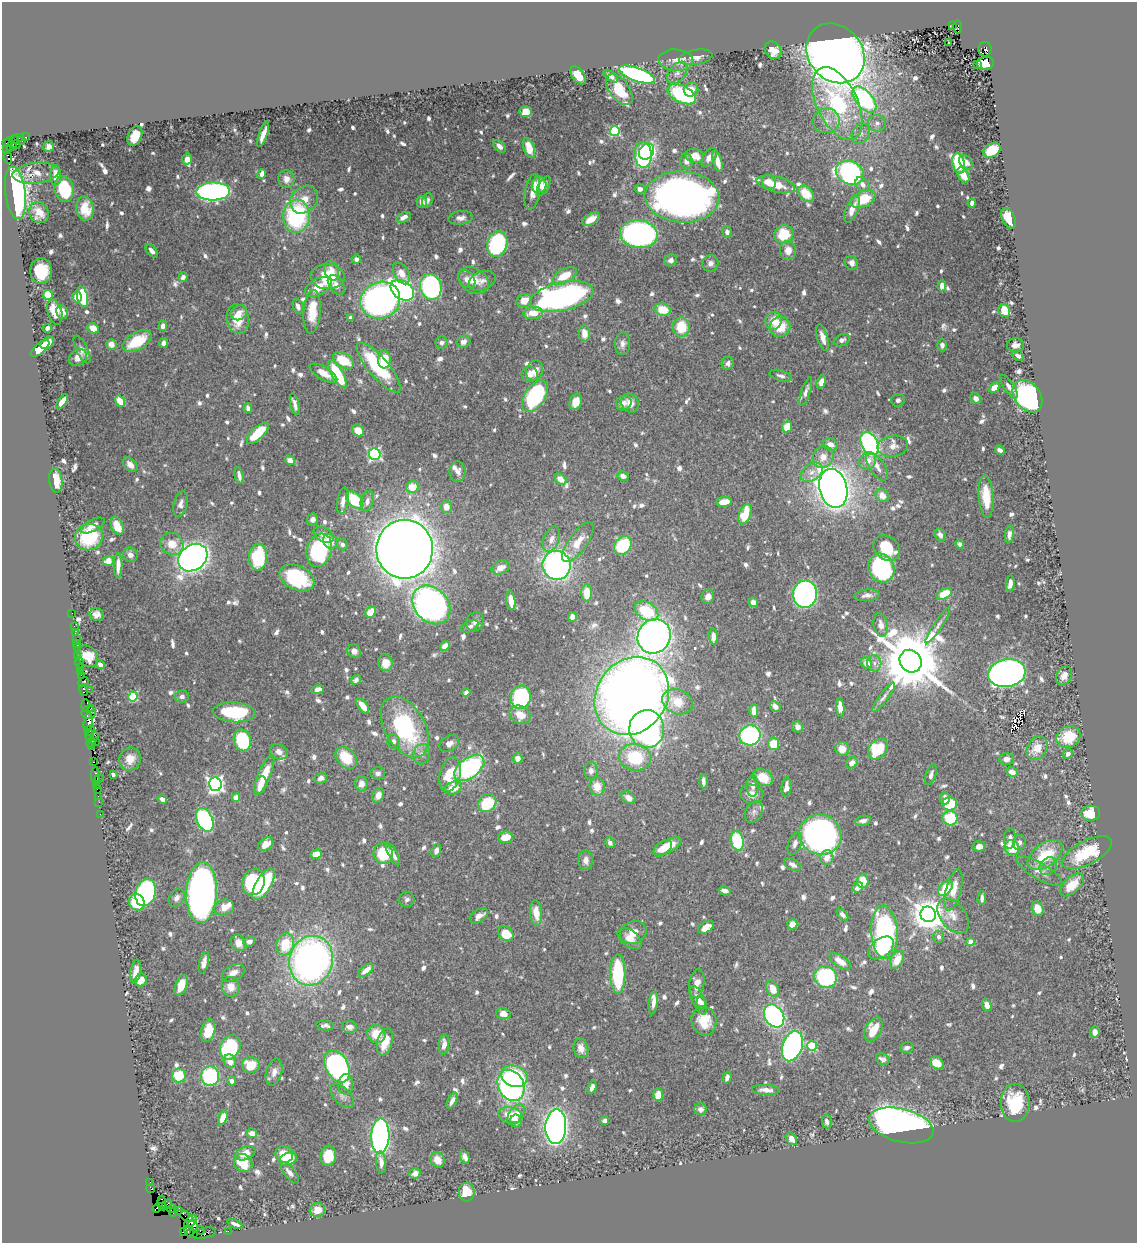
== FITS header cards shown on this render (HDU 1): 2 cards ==
NAXIS1  =                 1135
NAXIS2  =                 1241

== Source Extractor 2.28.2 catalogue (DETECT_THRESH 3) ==
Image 1135 x 1241 px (HDU 1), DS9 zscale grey, 1 PNG px = 1 image px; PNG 1139 x 1245 px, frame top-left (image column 1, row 1241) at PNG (2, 2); each listed source drawn as its Kron ellipse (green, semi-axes under 4 px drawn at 4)
Background 0.601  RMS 0.0087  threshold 0.0262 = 3 sigma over >= 5 px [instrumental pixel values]
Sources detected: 914; of the 914, the 500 brightest by FLUX_AUTO listed and drawn (414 fainter detections omitted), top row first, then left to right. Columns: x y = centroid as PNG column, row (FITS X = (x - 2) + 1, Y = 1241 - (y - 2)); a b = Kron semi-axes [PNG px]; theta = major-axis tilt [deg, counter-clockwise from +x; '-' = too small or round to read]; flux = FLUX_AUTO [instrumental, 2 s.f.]
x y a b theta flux
952 26 3 3 - 73
958 27 7 4 -89 380
949 42 3 2 - 2.2
985 49 7 6 - 650
773 50 9 7 -51 7.4
835 53 32 27 -49 880
696 57 17 7 10 5
676 60 17 11 -3 5.7
985 63 9 6 6 9.1
978 65 3 3 - 3.2
677 73 13 8 51 3.5
637 74 19 7 -19 130
578 75 10 6 -52 11
611 76 8 4 -37 2.4
691 89 7 7 - 6.1
619 90 18 9 -54 17
682 94 15 8 -26 59
864 99 15 8 -49 100
837 103 39 20 -64 70
526 112 6 5 - 9.5
826 121 13 12 - 6.8
877 123 9 8 - 2.8
615 131 5 5 - 60
861 133 10 8 64 3.6
263 134 13 4 70 5.2
135 136 10 7 65 9.7
26 137 3 2 - 24
16 139 8 4 17 140
21 141 3 3 - 41
8 142 6 3 43 47
13 143 9 4 64 93
16 145 4 3 - 150
49 146 5 5 - 2.5
499 146 7 5 -44 2.8
529 148 10 5 -71 11
7 150 2 2 - 10
992 150 9 6 31 20
647 151 9 7 51 72
643 155 13 8 -86 120
695 156 9 7 -14 7.5
8 157 6 3 -82 68
709 157 11 6 54 5
187 159 5 5 - 2.7
686 161 7 6 - 3.9
717 161 11 4 -76 7.9
966 162 8 6 -51 3.8
959 163 10 6 -76 36
36 173 23 10 6 7.3
850 173 14 11 -25 150
262 174 5 4 - 3.3
963 175 8 5 -61 7
56 176 10 5 -89 5.8
286 179 9 8 - 3.9
769 182 7 6 - 6.2
776 184 20 8 -13 13
862 184 8 6 -48 3.8
539 185 8 7 - 12
544 186 10 5 60 3.7
64 189 13 9 -76 38
640 189 5 4 - 2.9
213 191 17 9 2 180
532 192 18 7 81 5.1
15 193 26 10 -83 170
806 194 9 6 -46 15
682 197 37 25 -4 440
863 199 13 8 25 23
304 200 15 12 45 7.6
427 200 7 5 68 2.2
422 202 6 5 - 4
972 203 4 4 - 2.5
85 209 12 8 -82 12
852 209 14 6 68 7.1
39 212 11 9 -63 7.9
296 216 16 13 87 70
403 217 8 4 25 3.4
461 218 12 6 7 3.4
1009 218 11 6 -65 14
591 219 9 5 33 7.1
727 232 6 5 - 2.2
639 234 18 14 -7 190
784 234 10 9 - 23
497 244 13 10 73 76
788 250 9 8 - 6.4
152 251 8 4 -48 2.9
356 259 4 4 - 2.7
671 260 6 6 - 2.4
710 263 8 8 - 2.8
852 263 7 6 - 2.9
41 271 13 11 -87 23
332 271 10 7 -72 4.7
401 273 12 7 -59 7.2
327 276 17 12 -2 22
565 276 13 7 28 15
183 277 5 4 - 3
467 279 10 7 -50 3.7
473 280 16 12 -31 7.7
482 281 14 9 22 3.9
336 285 11 7 -56 5
942 286 5 4 - 4.4
318 287 14 8 29 12
431 287 13 10 -74 120
402 290 13 9 -35 220
48 295 5 4 - 22
77 297 5 4 - 6.6
83 297 11 5 -78 36
562 297 32 14 12 240
380 300 20 18 25 280
524 300 8 6 23 7.4
298 307 7 5 -70 3
663 310 8 6 -17 13
1004 311 6 5 - 16
55 312 13 7 -73 12
62 312 7 5 -68 3.7
312 312 22 8 85 17
239 313 8 7 - 4.9
533 313 10 6 5 8.9
351 318 4 4 - 2.8
238 319 15 11 -81 14
774 321 9 8 - 8.4
163 326 5 4 - 3.4
681 327 10 8 -88 18
780 327 10 10 - 15
47 328 4 4 - 2.4
93 328 6 5 - 6.4
584 333 8 5 -87 6.5
823 338 14 5 -73 6.1
842 340 8 5 24 2.5
137 341 16 8 29 22
442 342 6 6 - 2.2
463 342 7 6 - 2.3
47 343 7 5 41 7.5
164 343 4 4 - 3
111 344 5 5 - 3.6
623 344 11 7 86 3.1
942 345 6 5 - 2.6
1015 345 8 7 - 3.3
40 348 11 5 41 11
82 349 15 6 -64 3.3
1018 356 6 4 -35 2.3
78 358 9 8 - 5
343 360 11 7 -31 19
384 360 9 6 87 14
728 363 6 6 - 2.4
378 367 32 10 -49 52
535 371 10 8 72 5.3
323 373 15 6 -30 8
337 374 16 5 -61 40
530 374 8 8 - 4.8
781 376 11 5 -16 2.3
821 382 7 4 73 3.7
1009 387 14 5 -55 3.5
994 388 5 4 - 6.9
806 391 15 4 72 2.7
535 396 18 10 56 84
1027 396 18 13 -53 200
976 398 6 5 - 2.9
898 400 6 6 - 2.3
120 401 6 4 -56 8.9
62 402 8 4 56 7.5
576 402 8 6 73 8.4
624 403 8 7 - 3.5
630 403 10 8 -62 5.7
295 404 11 4 -76 3
248 408 5 4 - 2.7
787 427 6 5 - 10
358 430 6 5 - 11
258 433 14 6 43 20
870 443 12 8 -63 130
830 444 8 6 -16 4.3
893 446 15 10 8 5.5
1000 450 5 3 - 2.8
375 454 6 5 - 120
823 457 11 10 - 6.7
290 460 5 4 - 8.5
868 461 9 8 - 6.4
130 465 9 5 -46 3.9
877 466 16 7 -57 5.4
458 472 10 8 -84 3.6
812 472 12 8 35 4.7
239 476 8 4 -79 2.9
623 476 5 4 - 3.6
560 479 7 5 -38 6
56 480 12 6 -84 12
412 487 6 6 - 10
833 488 20 13 -76 790
882 496 7 6 - 6.5
986 497 21 7 -86 16
355 500 10 6 -45 29
343 501 13 5 79 5.2
367 501 10 6 77 3.7
724 502 8 5 10 9.2
180 504 13 7 77 3.7
446 507 6 5 - 4.8
745 514 11 6 67 21
313 519 6 5 - 2.6
93 525 13 6 27 5.1
117 526 9 6 -66 11
1009 534 9 4 84 2.7
324 535 11 6 -28 4.9
940 535 7 5 -60 2.9
89 537 14 13 - 35
551 539 13 7 67 4.5
330 541 8 6 -46 6
578 542 23 9 54 9.7
172 544 12 10 -29 8.7
960 544 4 4 - 2.3
342 545 6 5 - 2.2
623 546 10 8 48 34
887 548 14 11 -42 20
405 549 29 28 - 1700
319 550 17 12 72 78
130 555 7 7 - 2.7
258 557 13 9 87 37
193 558 16 12 39 660
108 561 5 5 - 7.1
118 565 12 4 89 4.9
557 565 14 14 - 210
500 568 9 6 24 6.6
881 568 15 12 -63 68
297 578 18 12 -27 45
1010 583 8 4 83 3.6
587 593 8 5 -89 12
805 594 13 12 - 260
944 594 8 5 29 16
867 595 13 5 5 3.2
708 596 7 6 - 4.5
511 600 10 4 -82 7.7
753 602 5 4 - 3.4
431 605 21 16 -47 350
646 611 13 8 -31 30
371 612 6 5 - 13
72 613 2 2 - 8.4
97 615 7 6 - 3.1
572 617 4 4 - 4
475 622 10 8 55 2.8
881 625 12 7 -80 4.1
938 625 21 4 56 2.9
74 626 2 2 - 7.9
470 626 9 5 25 2.5
75 633 3 2 - 4.7
654 636 17 16 - 430
713 637 7 4 -88 5.4
76 638 2 2 - 18
77 643 2 2 - 8.9
445 646 5 4 - 4.9
77 648 4 3 - 71
354 651 7 6 - 3.4
78 656 2 2 - 9.9
87 656 11 9 -48 9.4
911 661 12 10 -52 6900
79 662 5 3 - 72
385 663 8 7 - 6.9
867 663 6 5 - 6.3
874 663 8 7 - 3.1
100 665 4 3 - 2.7
80 667 2 2 - 30
81 672 3 2 - 24
1007 673 19 13 11 400
81 675 2 2 - 36
1064 676 10 7 60 5.2
356 680 5 4 - 2.2
84 682 6 3 41 76
89 689 2 2 - 15
318 689 6 4 16 3.5
84 690 6 3 -81 120
466 692 4 3 - 2.3
133 696 5 4 - 43
182 696 7 6 - 2.4
632 696 41 35 54 850
521 697 12 10 78 75
883 697 18 4 52 2.6
677 702 16 12 -20 13
86 705 6 3 -87 60
363 706 9 4 -54 9
775 706 6 4 -49 3
840 707 9 4 -85 5.8
91 708 3 2 - 62
754 711 6 4 -90 5.8
89 712 7 6 - 120
234 712 21 10 -4 45
520 715 11 8 -31 8.5
88 723 10 4 84 230
405 727 33 20 -60 68
798 727 5 5 - 3.3
647 729 19 17 -88 200
90 730 5 3 - 98
89 735 6 3 89 80
750 735 11 10 - 97
95 736 4 3 - 84
1068 737 12 10 27 21
242 740 11 8 -77 45
95 741 3 2 - 26
393 741 7 6 - 2.8
91 743 5 3 - 51
449 743 11 7 31 4.1
773 744 6 5 - 14
91 747 3 2 - 29
1037 748 12 9 59 11
842 749 7 6 - 7.6
878 749 11 8 49 34
279 752 9 7 -29 3.4
422 754 10 8 75 3.5
1068 754 5 4 - 3
635 757 16 13 -7 31
346 758 12 9 -48 17
518 758 5 5 - 4
130 759 12 10 67 6.3
1006 759 7 6 - 3.4
93 762 3 2 - 31
852 763 6 5 - 4.9
469 768 17 10 37 99
591 771 8 6 88 2.8
1012 772 6 4 -20 4.2
378 773 7 6 - 2.3
450 774 17 10 75 19
113 775 4 3 - 2.2
264 775 21 6 67 16
931 775 11 5 71 2.8
95 776 9 3 -89 95
763 777 11 8 -30 13
99 778 4 3 - 16
321 778 6 5 - 2.7
703 781 7 3 -87 2.9
215 784 7 6 - 220
361 784 8 6 -87 4.6
96 785 3 2 - 45
260 785 9 5 69 7.7
597 786 9 8 - 8
753 786 10 6 88 3
786 787 9 5 84 3.9
453 788 9 6 19 10
97 789 2 2 - 26
752 794 12 9 -13 4.7
378 795 8 6 67 5.2
98 796 2 2 - 20
236 797 4 4 - 8.8
628 798 8 5 -37 4
945 798 6 5 - 3.3
162 799 5 4 - 2.6
99 802 2 2 - 22
487 803 10 8 47 31
949 804 7 7 - 22
754 812 11 8 63 2.7
1091 813 9 7 1 20
100 814 2 2 - 13
950 818 7 7 - 28
205 820 12 7 -66 100
863 821 8 5 12 2.6
820 835 21 20 - 320
505 837 7 6 - 9.7
1010 838 10 6 84 3.3
737 841 10 6 -78 36
1019 842 7 6 - 2.4
610 843 5 4 - 2.8
795 843 12 6 71 2.8
266 844 8 6 39 6.2
667 846 15 6 25 13
979 846 6 5 - 3.5
663 848 10 6 39 8
1012 848 8 7 - 13
436 851 7 4 70 3.4
1087 853 27 12 27 30
316 854 6 4 16 8.5
383 854 10 9 - 27
393 854 13 4 -60 4.2
1045 855 20 11 36 21
827 858 7 6 - 6.1
586 860 10 7 90 3.7
793 864 9 5 -32 3.2
1048 866 10 7 50 3.2
1039 871 26 8 -30 5.4
863 881 7 5 87 13
253 882 13 11 69 71
263 884 18 7 59 40
1072 885 15 7 42 12
858 887 6 4 42 4.5
945 888 9 5 49 20
953 890 21 7 76 9.6
725 891 6 4 -14 2.6
146 893 14 10 74 99
202 893 30 15 87 410
177 898 9 7 52 3
982 898 7 4 88 2.2
407 899 8 7 - 2.2
137 902 8 7 - 24
224 907 10 8 19 6.5
1038 909 7 5 -73 7.7
536 913 13 6 -84 8.6
928 914 8 7 - 1400
843 915 7 4 -47 2.2
479 916 10 6 31 5.5
953 916 20 12 -51 7.7
792 924 5 5 - 7.8
706 927 9 5 37 6.1
884 932 26 13 -86 110
633 933 13 11 22 6.2
506 934 8 6 -44 14
939 937 6 5 - 2.2
630 939 14 8 -37 6.3
249 941 6 5 - 3.1
970 941 4 4 - 7.9
238 943 8 7 - 6.3
285 944 11 8 74 22
881 948 15 9 37 18
897 960 10 6 63 9.9
311 961 25 22 74 270
840 961 12 6 -34 7.2
204 963 11 5 77 3.6
366 970 9 4 39 5
136 971 11 5 81 5
233 973 12 7 27 4.7
618 974 20 7 -90 50
826 977 11 10 - 61
141 980 6 6 - 6.3
697 984 15 7 81 5.6
181 985 11 6 70 8.9
231 987 10 9 - 6.6
773 989 8 6 -65 11
698 1000 15 6 -67 5.1
653 1003 11 4 83 3.9
702 1003 6 4 -74 2.4
987 1005 6 4 -68 4.3
503 1014 7 5 -10 5
774 1016 12 9 -58 120
704 1021 15 12 -76 15
325 1025 8 5 -5 2.4
349 1027 7 6 - 3.6
873 1029 12 8 63 13
208 1031 11 6 76 22
1095 1032 6 4 83 3.3
376 1034 9 8 - 11
385 1042 14 7 74 9.9
444 1044 10 5 85 5.1
792 1046 15 10 70 180
812 1046 5 5 - 31
230 1047 13 9 66 59
581 1048 10 7 -77 4.9
907 1048 7 5 17 2.2
883 1059 7 5 -30 3.2
230 1061 7 6 - 5.4
937 1063 7 6 - 9.7
251 1065 9 8 - 12
337 1066 17 11 -63 220
274 1072 14 8 74 4.5
179 1076 7 7 - 21
210 1076 9 9 - 62
514 1076 13 10 -21 43
727 1078 6 4 74 3.2
232 1081 4 4 - 3
346 1084 10 7 90 4.6
511 1085 16 13 -63 170
592 1087 6 4 68 4.5
766 1090 14 5 -3 4.4
658 1095 6 5 - 6.4
342 1096 14 8 -45 3.3
452 1101 9 4 64 3.1
1015 1103 19 14 90 26
701 1109 6 6 - 3
510 1115 12 8 -12 9.3
516 1115 12 6 54 8
223 1118 7 4 72 6.5
516 1121 6 6 - 3.1
605 1121 4 4 - 2.5
827 1122 7 4 -79 2.6
901 1125 33 16 -14 360
556 1127 17 10 87 540
252 1133 5 5 - 3.1
380 1136 17 9 88 200
791 1139 7 5 -52 4.5
245 1153 11 6 22 8.2
284 1155 9 8 - 9.3
328 1156 10 8 84 16
465 1157 7 4 -72 3
288 1159 9 6 25 16
438 1160 8 7 - 6.9
381 1162 11 5 -84 4.2
243 1163 9 8 - 18
290 1173 12 5 -50 3.8
415 1173 5 5 - 3.4
150 1182 3 2 - 23
151 1189 4 2 - 33
467 1192 9 8 - 13
161 1203 7 3 -89 91
167 1204 6 3 40 110
162 1207 3 3 - 190
158 1208 5 3 - 170
172 1208 4 2 - 24
178 1210 4 2 - 32
317 1210 7 7 - 5.9
174 1212 4 3 - 46
185 1216 9 3 -32 43
191 1221 8 3 41 110
235 1224 8 3 -23 2.4
193 1226 6 4 -62 720
200 1230 5 3 - 42
189 1231 7 4 -74 360
228 1231 2 2 - 13
184 1232 3 3 - 79
194 1233 3 3 - 30
204 1233 12 5 13 160
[414 fainter detections neither listed nor drawn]